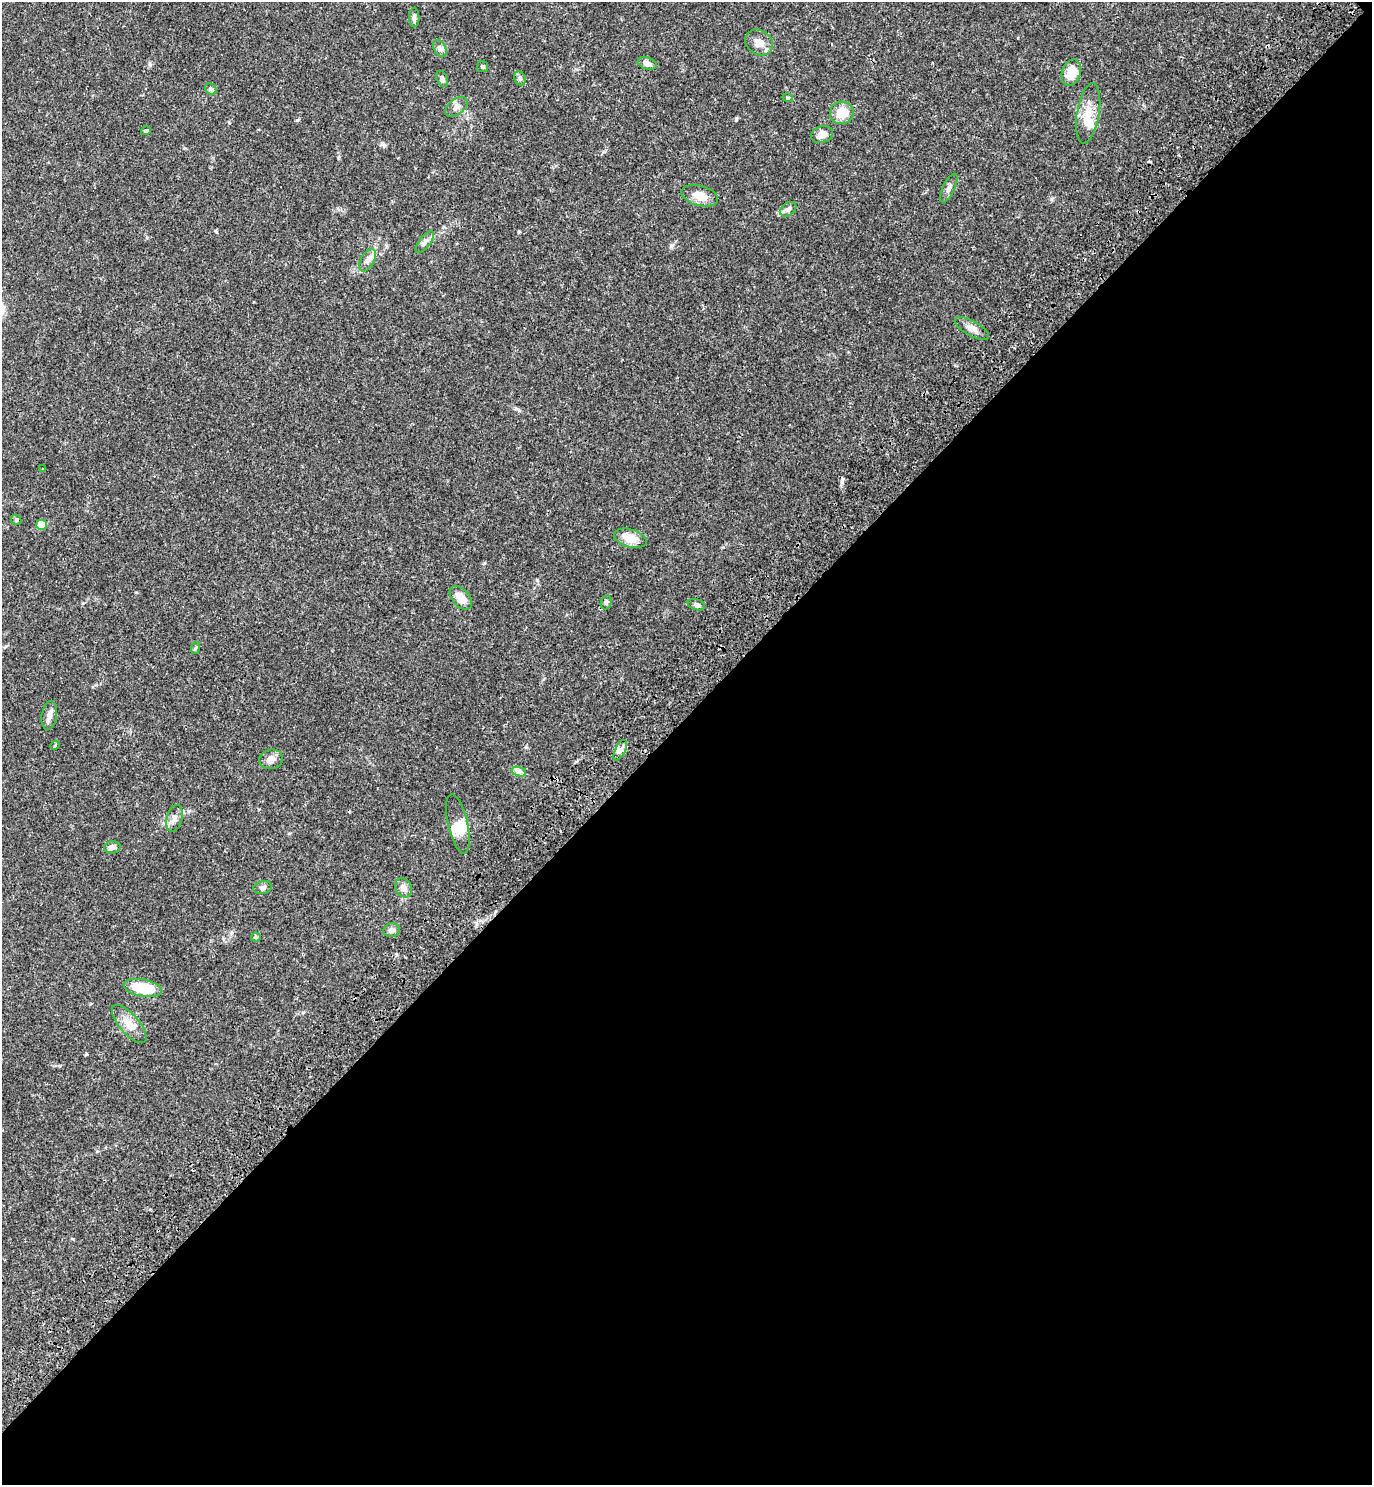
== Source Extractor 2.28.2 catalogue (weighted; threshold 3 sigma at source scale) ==
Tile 12 of 4 x 4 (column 4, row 3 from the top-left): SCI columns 4500-5869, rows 1575-3057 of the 6120 x 6120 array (HDU 1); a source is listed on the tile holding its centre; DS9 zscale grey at full resolution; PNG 1374 x 1487 px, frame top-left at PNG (2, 2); each listed source drawn as its Kron ellipse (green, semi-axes under 4 px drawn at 4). Shown black and unused: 52% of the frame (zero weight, under 3 of 4 exposures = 6% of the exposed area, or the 3 px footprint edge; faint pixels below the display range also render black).
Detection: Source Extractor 2.28.2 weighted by HDU 2 'WHT'; one run over the whole footprint, this tile lists its part. Background 0.0581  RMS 0.0031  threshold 0.0138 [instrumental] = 3 sigma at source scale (4.5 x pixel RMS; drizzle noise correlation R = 1.50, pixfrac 1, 0.05/0.05 arcsec/px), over >= 5 px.
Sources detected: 47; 1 cosmic-ray / hot-pixel residue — neither listed nor drawn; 3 inside a brighter listed object's ellipse — not listed separately; the other 43 listed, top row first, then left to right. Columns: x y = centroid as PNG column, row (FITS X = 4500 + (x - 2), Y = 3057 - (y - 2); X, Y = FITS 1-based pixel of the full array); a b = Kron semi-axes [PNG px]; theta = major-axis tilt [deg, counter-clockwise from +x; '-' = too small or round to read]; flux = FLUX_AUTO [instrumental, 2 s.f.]
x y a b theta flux
414 17 10 5 -90 0.82
759 42 15 12 -36 3.1
440 48 9 6 -62 0.96
647 63 10 6 -19 1.6
483 67 5 5 - 0.47
1071 72 13 9 72 5.6
520 78 7 5 -68 0.64
442 79 8 5 -66 0.82
211 89 6 5 - 0.54
788 98 5 3 - 0.3
457 107 13 7 37 1.6
842 113 12 11 - 4.5
1088 113 30 11 80 5.3
146 131 5 4 - 0.48
822 135 11 8 21 2.1
949 188 15 6 65 1.3
700 196 19 10 -15 4
788 209 9 6 35 0.97
425 242 13 5 52 1.2
368 260 12 7 60 1.6
972 328 19 7 -29 2.1
43 469 3 3 - 0.27
16 520 5 4 - 0.4
41 525 5 5 - 5.3
630 538 17 8 -17 4.9
461 598 14 8 -48 3
606 602 7 5 69 0.53
696 605 9 5 -17 0.88
195 648 6 4 70 0.41
49 716 14 7 82 1.6
55 745 4 4 - 0.38
620 750 11 5 63 1.2
271 759 12 9 13 1.8
519 772 7 4 -19 0.88
174 818 13 8 74 1.7
458 824 30 10 -77 4.2
112 847 8 6 5 1.3
263 888 9 6 12 1
403 888 10 8 -60 1.9
392 930 8 7 - 1.2
256 937 5 5 - 0.4
143 988 19 8 -11 10
129 1024 24 9 -49 3.7
Unlisted compact peaks at least as high as the median listed source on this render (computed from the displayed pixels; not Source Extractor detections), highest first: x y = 736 119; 671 246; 537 580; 1051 199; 297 120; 526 747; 519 231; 384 145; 484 563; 86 1054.